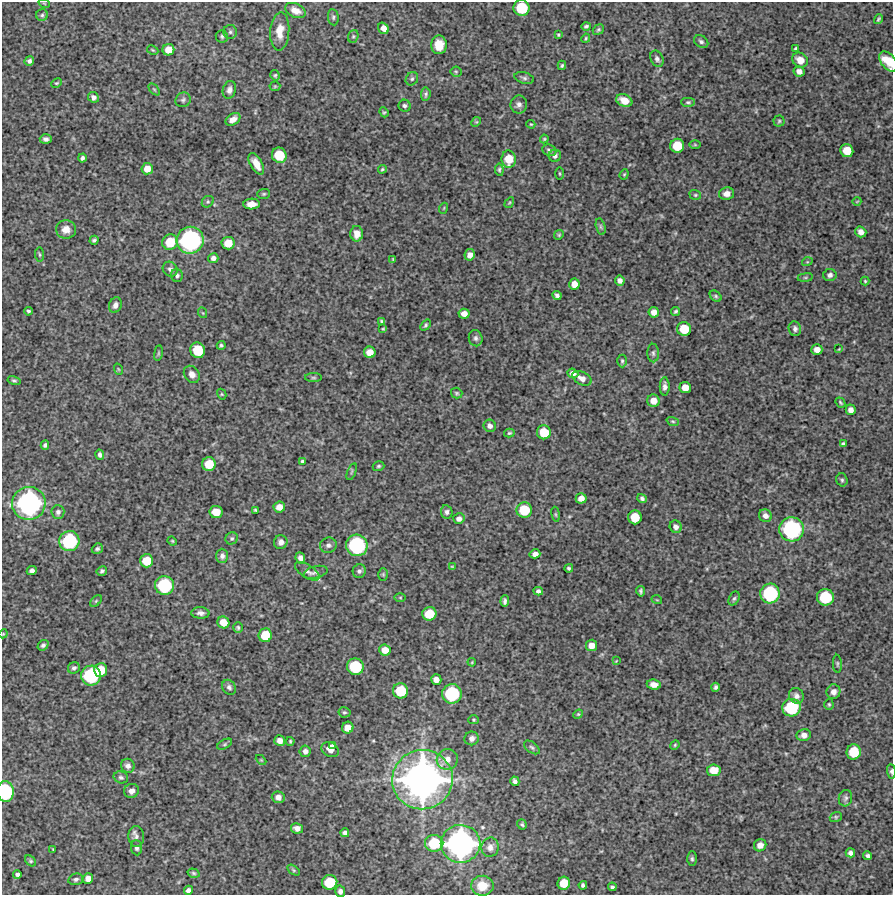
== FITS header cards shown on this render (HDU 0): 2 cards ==
NAXIS1  =                  891 /FITS: X Dimension
NAXIS2  =                  893 /FITS: Y Dimension

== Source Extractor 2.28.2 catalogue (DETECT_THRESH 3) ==
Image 891 x 893 px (HDU 0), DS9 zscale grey, 1 PNG px = 1 image px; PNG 895 x 897 px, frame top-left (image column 1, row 893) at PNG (2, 2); each listed source drawn as its Kron ellipse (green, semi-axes under 4 px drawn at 4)
Background 4530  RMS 220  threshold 660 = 3 sigma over >= 5 px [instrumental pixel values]
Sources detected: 262; all 262 listed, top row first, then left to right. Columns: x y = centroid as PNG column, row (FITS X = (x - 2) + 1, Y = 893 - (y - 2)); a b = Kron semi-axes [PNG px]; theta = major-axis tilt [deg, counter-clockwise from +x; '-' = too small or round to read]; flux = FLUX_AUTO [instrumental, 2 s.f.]
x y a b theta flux
44 3 6 3 -19 1.3e+04
521 8 8 8 - 5.6e+05
295 11 11 6 -24 1.2e+05
42 15 6 6 - 2.8e+04
333 17 8 5 -82 3.1e+04
878 19 5 3 - 2.1e+04
586 26 5 4 - 2.7e+04
383 28 6 5 - 9.1e+04
598 29 6 4 38 2.4e+04
280 31 19 9 86 1.8e+05
230 32 7 7 - 3.4e+04
558 35 3 3 - 1.7e+04
222 36 6 6 - 2.8e+04
353 36 6 5 - 2.4e+04
586 38 4 3 - 1.7e+04
701 42 8 5 -33 3.8e+04
439 45 9 8 - 2.0e+05
796 48 3 3 - 2.1e+04
153 50 6 3 -27 1.6e+04
168 50 6 5 - 1.7e+05
657 59 9 6 -65 4.3e+04
800 60 8 7 - 1.6e+05
29 61 5 4 - 4.0e+04
888 61 12 7 -50 3.3e+05
562 65 5 3 - 2.3e+04
799 71 5 5 - 7.1e+04
456 72 5 5 - 2.1e+04
275 75 5 4 - 2.1e+04
524 78 10 5 -14 3.9e+04
412 79 7 6 - 3.1e+04
56 83 6 4 25 1.6e+04
275 86 5 5 - 1.8e+04
154 89 7 3 -48 1.6e+04
229 90 9 6 73 5.6e+04
426 94 7 5 83 2.9e+04
93 97 6 5 - 5.3e+04
183 100 8 7 - 3.9e+04
624 101 8 6 -24 1.9e+05
688 102 7 4 0 2.6e+04
519 105 9 8 - 6.1e+04
405 106 6 5 - 3.5e+04
384 112 5 4 - 1.9e+04
233 119 8 5 32 9.1e+04
779 121 5 5 - 2.4e+04
476 122 5 4 - 1.7e+04
531 124 4 3 - 1.5e+04
46 139 6 4 -2 4.5e+04
544 139 4 4 - 1.5e+04
695 145 6 4 -1 1.5e+04
677 146 7 7 - 3.5e+05
549 150 7 5 -23 4.2e+04
847 151 7 6 - 2.6e+05
279 155 8 7 - 4.3e+05
555 156 6 6 - 4.9e+04
82 158 4 3 - 3.2e+04
509 159 9 7 89 2.6e+05
256 164 12 6 -60 1.5e+05
147 169 6 5 - 1.4e+05
382 169 4 3 - 1.9e+04
499 170 6 4 -82 2.2e+04
560 173 6 3 -89 1.5e+04
624 174 5 4 - 1.7e+04
264 194 6 5 - 2.3e+04
727 194 8 6 10 8.5e+04
695 195 6 4 -20 2.1e+04
857 201 4 2 - 1.1e+04
208 202 6 5 - 2.4e+04
509 203 6 3 58 1.5e+04
251 204 8 5 3 1.3e+05
444 208 5 3 - 1.3e+04
601 227 8 4 -77 2.8e+04
66 229 10 9 - 1.4e+05
861 232 6 5 - 8.7e+04
357 234 8 6 -90 1.2e+05
559 235 5 4 - 1.8e+04
94 240 4 3 - 2.6e+04
190 240 13 13 - 2.1e+06
170 242 8 7 - 3.8e+05
228 243 6 6 - 2.2e+05
40 255 7 4 -83 2.3e+04
470 255 6 5 - 8.0e+04
213 258 5 5 - 5.2e+04
393 259 3 3 - 1.2e+04
807 262 5 3 - 1.4e+04
170 269 8 7 - 5.1e+04
177 275 6 6 - 3.4e+04
830 275 7 6 - 4.6e+04
805 277 8 4 8 2.2e+04
620 280 5 4 - 6.2e+04
865 281 4 4 - 1.7e+04
574 284 5 5 - 1.1e+05
557 295 5 4 - 3.8e+04
716 296 6 4 -41 2.5e+04
115 305 8 6 67 7.2e+04
28 311 4 4 - 2.5e+04
676 311 5 3 - 2.5e+04
654 312 5 5 - 9.2e+04
203 313 5 3 - 1.2e+04
464 314 5 5 - 9.6e+04
382 321 4 3 - 2.5e+04
426 325 6 4 51 2.8e+04
383 329 4 4 - 1.8e+04
684 329 7 7 - 3.5e+05
795 329 7 6 - 4.4e+04
476 338 8 6 -75 4.5e+04
221 345 4 4 - 2.3e+04
839 349 3 3 - 1.1e+04
198 350 8 7 - 4.6e+05
817 350 5 5 - 1.0e+05
370 352 6 5 - 1.4e+05
158 353 8 4 82 2.0e+04
653 353 9 5 -89 3.9e+04
622 361 6 4 90 2.6e+04
118 369 6 3 -71 1.4e+04
573 373 5 4 - 7.5e+04
192 374 9 7 -54 9.1e+04
313 378 8 4 0 2.6e+04
582 378 10 6 -27 8.0e+04
14 380 6 4 -13 2.5e+04
665 386 9 5 90 5.7e+04
685 387 6 5 - 1.5e+05
457 393 6 5 - 2.5e+04
222 394 6 4 -61 1.7e+04
653 401 6 6 - 1.3e+05
840 403 5 3 - 1.8e+04
851 410 5 5 - 7.3e+04
673 421 6 4 -19 2.0e+04
490 426 6 6 - 5.8e+04
544 432 7 7 - 3.3e+05
509 433 5 4 - 2.1e+04
843 444 4 3 - 2.5e+04
45 445 4 4 - 3.2e+04
100 455 5 4 - 4.2e+04
303 461 4 3 - 2.3e+04
209 464 7 7 - 3.1e+05
378 466 6 5 - 2.5e+04
352 472 9 3 69 2.0e+04
842 480 7 5 -72 2.8e+04
581 498 5 5 - 1.0e+05
642 498 5 4 - 3.2e+04
29 503 17 16 - 2.8e+06
279 507 6 5 - 1.1e+05
255 510 4 3 - 1.7e+04
524 510 8 7 - 4.5e+05
58 512 7 6 - 4.9e+04
216 512 6 6 - 2.2e+05
447 512 7 5 -80 4.5e+04
556 514 7 4 -81 1.9e+04
765 516 6 6 - 7.2e+04
635 517 7 6 - 3.0e+05
459 519 5 5 - 6.3e+04
676 527 6 6 - 6.2e+04
792 529 12 12 - 1.6e+06
232 538 6 5 - 3.1e+04
69 541 10 10 - 1.1e+06
172 541 5 4 - 1.5e+04
281 542 7 6 - 7.0e+04
328 545 8 7 - 5.2e+04
357 545 11 10 - 1.3e+06
97 549 6 5 - 3.3e+04
535 554 5 4 - 6.4e+04
222 556 7 6 - 5.3e+04
300 558 6 4 -65 6.2e+04
147 561 6 6 - 3.2e+05
452 567 4 4 - 1.6e+04
569 568 4 3 - 2.6e+04
32 571 5 4 - 4.8e+04
102 571 5 4 - 3.1e+04
307 571 14 6 -33 6.6e+04
359 571 7 6 - 4.3e+04
316 572 12 6 14 5.0e+04
383 574 6 5 - 2.1e+04
164 585 9 9 - 9.3e+05
538 591 5 4 - 4.2e+04
641 591 5 3 - 2.7e+04
770 594 10 9 - 1.1e+06
400 597 5 3 - 1.5e+04
825 597 8 8 - 6.6e+05
734 598 7 5 62 3.0e+04
657 600 5 3 - 1.2e+04
96 601 7 4 46 2.2e+04
505 601 6 4 87 3.9e+04
200 613 9 5 -3 5.8e+04
429 614 7 7 - 3.3e+05
223 622 6 5 - 1.9e+05
238 627 5 4 - 2.5e+04
3 634 5 3 - 1.3e+04
265 635 7 6 - 3.3e+05
43 645 6 5 - 3.7e+04
592 645 6 5 - 1.3e+05
385 650 6 5 - 1.5e+05
616 661 4 4 - 1.2e+04
472 662 4 3 - 1.2e+04
837 664 9 4 -86 2.6e+04
355 667 8 8 - 6.6e+05
74 668 6 5 - 3.9e+04
101 670 7 6 - 2.7e+05
91 676 10 10 - 1.1e+06
436 680 5 5 - 9.4e+04
654 685 7 5 -7 8.4e+04
229 687 8 6 -57 4.5e+04
715 687 4 4 - 3.3e+04
400 691 7 7 - 4.8e+05
833 692 7 7 - 7.0e+04
452 694 10 9 - 9.8e+05
796 696 8 7 - 5.7e+04
829 704 5 4 - 2.0e+04
791 708 9 8 - 7.5e+05
344 712 6 5 - 2.7e+04
578 714 5 4 - 1.7e+04
474 720 5 4 - 1.9e+04
348 728 6 5 - 1.3e+05
804 735 7 6 - 7.8e+04
472 738 7 7 - 6.9e+04
280 741 5 5 - 8.0e+04
290 741 4 3 - 1.9e+04
225 744 8 4 28 2.4e+04
675 745 5 4 - 1.7e+04
332 746 4 3 - 2.5e+04
532 747 9 5 -37 3.3e+04
330 749 9 7 -32 8.8e+04
305 751 6 5 - 6.3e+04
854 752 7 7 - 4.0e+05
447 759 10 10 - 1.5e+05
261 760 6 3 -44 1.5e+04
128 766 7 6 - 6.6e+04
714 770 7 6 - 2.2e+05
891 771 7 4 -85 3.0e+04
121 777 7 6 - 3.3e+04
422 780 30 29 - 7.3e+06
515 781 5 4 - 4.3e+04
131 791 7 7 - 8.4e+04
5 792 10 8 -87 1.1e+06
278 797 6 6 - 8.3e+04
845 798 8 6 73 4.0e+04
836 817 6 5 - 2.2e+04
522 824 5 4 - 2.4e+04
297 828 6 5 - 7.8e+04
345 833 4 4 - 4.0e+04
136 836 10 8 -89 6.5e+04
434 843 9 8 - 5.5e+05
460 844 20 19 - 3.8e+06
760 845 6 6 - 8.9e+04
490 847 10 8 76 8.1e+04
137 848 8 5 -83 4.6e+04
53 849 3 2 - 1.4e+04
850 853 5 4 - 5.2e+04
868 856 4 4 - 3.8e+04
692 859 7 5 -89 3.0e+04
30 861 6 4 -41 2.4e+04
294 870 7 4 -34 2.0e+04
193 873 6 4 -17 2.5e+04
17 874 4 4 - 4.0e+04
88 878 5 5 - 9.6e+04
76 879 7 5 15 4.1e+04
330 882 7 7 - 4.5e+05
564 883 6 6 - 2.6e+05
583 885 4 4 - 3.6e+04
482 886 11 10 - 2.6e+05
612 887 4 3 - 2.8e+04
188 890 4 4 - 4.6e+04
340 891 6 5 - 5.2e+04
At the frame edge (FLAGS 8, measured only in part): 6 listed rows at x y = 521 8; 888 61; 3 634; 891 771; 5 792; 340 891

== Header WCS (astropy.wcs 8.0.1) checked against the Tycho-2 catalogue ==
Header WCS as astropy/WCSLIB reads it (CRVAL/CRPIX/CD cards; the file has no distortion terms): RA---TAN/DEC--TAN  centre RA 14:13:02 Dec +23:35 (213.26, +23.58 deg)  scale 1.01 arcsec/px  FOV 15.0' x 15.0'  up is -1 deg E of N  parity normal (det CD < 0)
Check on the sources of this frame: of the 60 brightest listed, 4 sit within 1.5 arcsec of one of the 4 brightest Tycho-2 stars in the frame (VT <= 12.18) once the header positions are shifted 0.50 arcsec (0.49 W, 0.09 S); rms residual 0.29 arcsec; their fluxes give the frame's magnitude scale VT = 27.70 - 2.5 log10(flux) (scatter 0.16 mag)
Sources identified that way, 4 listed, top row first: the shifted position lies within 1.5 arcsec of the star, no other Tycho-2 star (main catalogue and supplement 1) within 3.0 arcsec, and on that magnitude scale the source's flux lands within +1.5 / -3 mag of the star's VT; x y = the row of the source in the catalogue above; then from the Tycho-2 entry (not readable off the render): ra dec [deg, ICRS J2000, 3 dp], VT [Tycho-2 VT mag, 2 dp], TYC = Tycho-2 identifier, HIP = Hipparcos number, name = IAU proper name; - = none
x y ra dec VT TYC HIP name
190 240 213.338 +23.642 12.18 2007-758-1 - -
29 503 213.388 +23.569 11.54 2007-1027-1 - -
422 780 213.269 +23.490 10.16 2007-881-1 - -
460 844 213.257 +23.472 11.30 2007-1232-1 - -